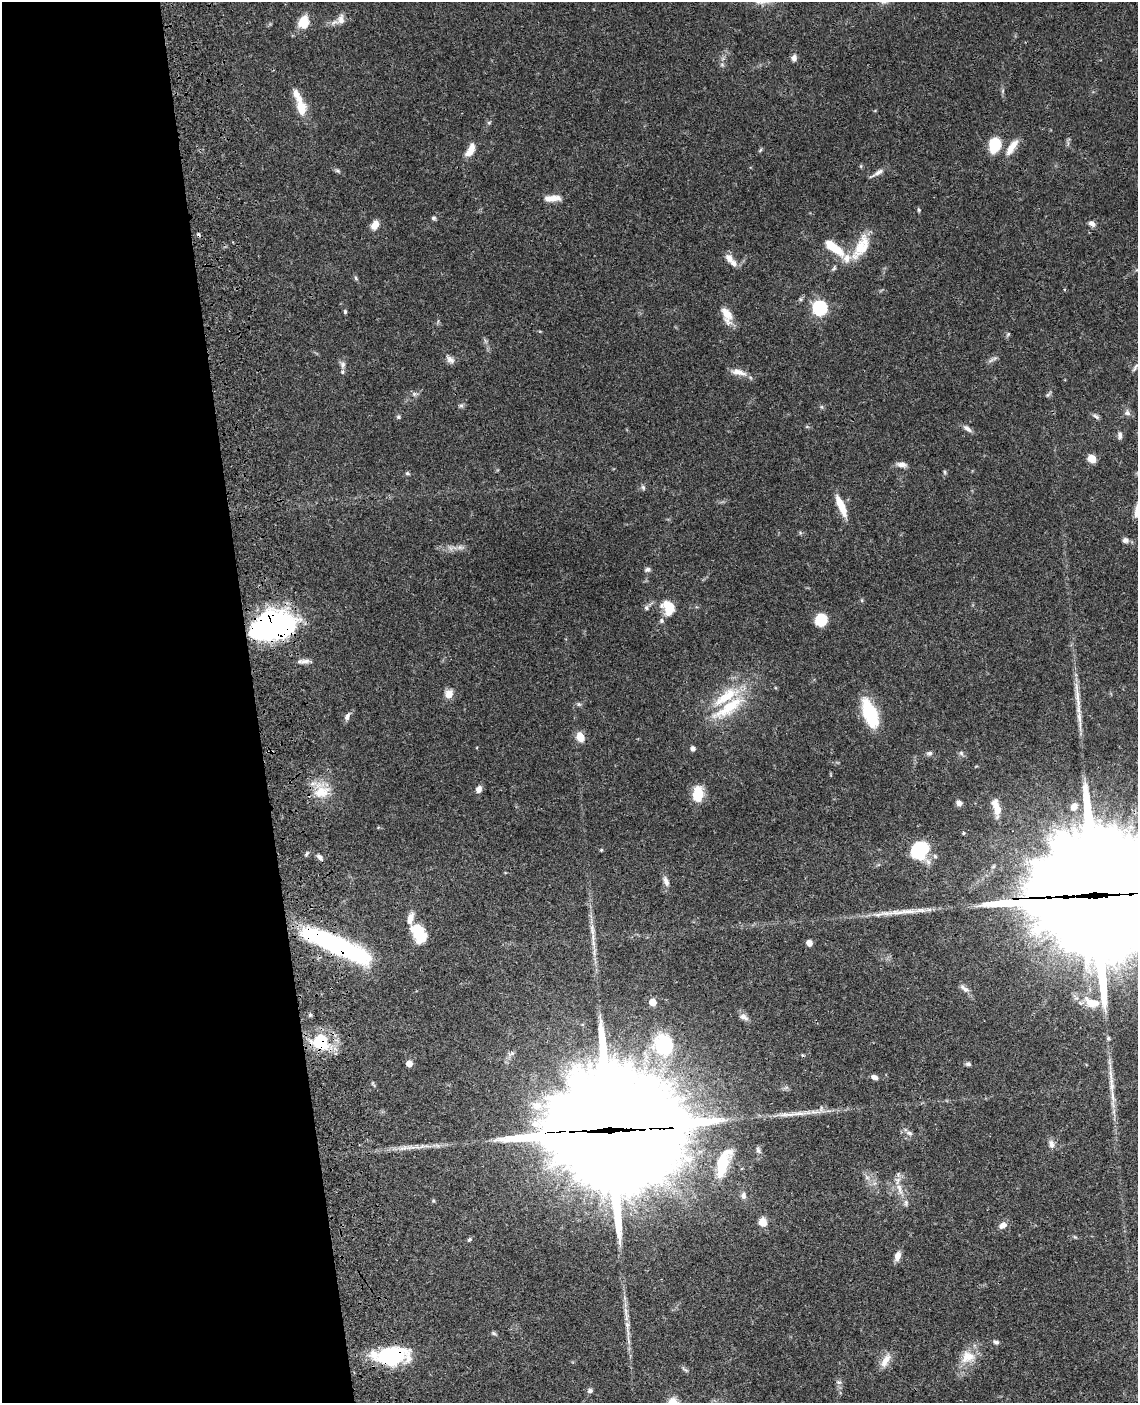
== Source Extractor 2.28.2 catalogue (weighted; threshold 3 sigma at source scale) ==
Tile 5 of 4 x 3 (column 1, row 2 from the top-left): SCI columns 119-1254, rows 1657-3057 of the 4780 x 4613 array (HDU 1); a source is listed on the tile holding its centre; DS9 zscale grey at full resolution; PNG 1140 x 1405 px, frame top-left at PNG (2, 2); no overlay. Shown black and unused: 22% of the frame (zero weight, under 3 of 4 exposures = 6% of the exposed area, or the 3 px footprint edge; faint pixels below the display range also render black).
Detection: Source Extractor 2.28.2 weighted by HDU 2 'WHT'; one run over the whole footprint, this tile lists its part. Background 0.0453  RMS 0.0029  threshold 0.0129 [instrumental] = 3 sigma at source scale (4.5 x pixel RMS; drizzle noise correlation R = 1.50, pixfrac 1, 0.05/0.05 arcsec/px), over >= 5 px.
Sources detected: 140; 6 inside a brighter object's white glare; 2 cosmic-ray / hot-pixel residue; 3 long thin detections or spike segments (spike, bleed or trail) — not listed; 11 inside a brighter listed object's ellipse — not listed separately; the other 118 listed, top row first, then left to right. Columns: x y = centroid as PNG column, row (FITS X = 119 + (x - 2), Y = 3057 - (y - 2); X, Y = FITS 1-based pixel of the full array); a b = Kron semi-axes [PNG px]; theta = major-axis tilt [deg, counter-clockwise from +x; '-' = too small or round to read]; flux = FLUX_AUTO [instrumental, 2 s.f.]
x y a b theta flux
341 19 15 10 83 2
303 22 14 11 69 5.3
794 58 8 6 80 1.1
722 65 6 4 -19 0.43
301 107 23 9 -75 6.8
489 122 6 4 19 0.37
995 145 18 13 72 7
1012 147 24 8 56 3.4
470 150 17 8 61 3.2
760 150 7 3 53 0.39
337 171 7 5 -33 0.54
877 173 22 5 31 1.4
552 198 19 7 3 3
919 210 6 4 -73 0.38
434 218 7 5 0 0.5
1092 223 9 7 -38 1.1
375 225 12 8 63 2.2
834 247 27 9 -38 7.9
861 247 38 15 61 7.7
729 258 12 8 -55 1.9
834 268 9 4 65 0.53
356 278 6 5 - 0.46
820 308 7 6 - 52
345 311 5 4 - 0.45
727 315 23 11 -69 3.8
1008 334 7 4 46 0.41
450 360 12 8 -39 1.3
991 360 9 4 37 0.75
343 365 10 7 89 1.1
1135 367 14 4 57 0.86
738 372 21 8 -15 2.4
414 394 7 6 - 0.66
1048 394 10 4 53 0.51
461 405 6 5 - 0.55
822 407 6 4 -71 0.38
1127 413 8 8 - 1.1
1096 416 11 4 -32 0.73
398 417 5 5 - 0.49
967 428 13 6 -36 1.2
1120 435 10 6 89 1
1092 459 7 6 - 4.1
901 464 13 6 -9 1.6
945 472 6 4 -89 0.4
407 473 6 4 -15 0.46
643 487 8 5 -63 0.56
841 506 27 7 -67 5
1137 510 18 7 78 2.4
1125 540 9 8 - 1
460 547 10 6 -8 1.1
647 569 7 6 - 0.69
862 600 6 4 72 0.33
669 606 18 12 -26 5.2
646 608 7 5 -89 0.6
661 620 6 6 - 0.61
821 620 11 11 - 7.2
275 626 38 24 6 69
305 661 18 5 -2 1.4
449 694 10 9 - 2.4
579 704 7 5 -20 0.55
728 708 54 15 35 13
870 714 30 13 -69 15
347 716 11 6 64 1.1
580 737 9 7 -72 4.1
693 749 4 4 - 1.2
929 753 9 6 11 0.74
961 753 8 4 -46 0.61
479 789 7 6 - 1.5
322 792 23 14 16 6
698 794 17 11 85 6.1
959 803 7 6 - 1.1
1074 807 9 8 - 1.9
996 808 20 8 -75 3.8
963 833 4 4 - 0.32
920 848 21 13 16 12
601 850 4 4 - 0.3
307 853 7 4 59 0.46
935 856 6 5 - 0.48
320 857 9 6 -44 0.95
666 881 13 6 -71 1.5
1094 901 80 59 -73 5200
418 931 17 12 -40 8.9
593 938 16 5 -88 1.9
809 943 6 5 - 1.6
337 946 79 16 -24 49
964 989 16 6 -37 1.4
652 1002 5 5 - 4.5
1092 1003 23 12 -20 5
310 1014 6 5 - 0.45
744 1017 13 8 -32 1.4
321 1041 17 16 - 14
664 1044 26 23 -78 17
409 1063 5 5 - 2.7
968 1064 7 5 -6 0.66
874 1077 9 5 -26 1
373 1084 10 3 -55 0.4
1112 1085 29 7 -86 3.9
610 1130 58 40 -1 8800
909 1133 9 6 -23 0.96
1051 1144 12 7 -77 1.3
411 1147 22 6 5 2.6
723 1164 33 12 72 11
867 1177 7 4 0 0.64
900 1189 19 7 -74 2.7
743 1195 9 6 -87 1
433 1201 5 4 - 0.33
763 1222 7 6 - 4.6
1003 1225 10 7 36 1.7
469 1239 7 5 48 0.49
898 1256 10 6 76 2.2
627 1326 18 6 -84 2.1
493 1333 7 4 -27 0.48
996 1342 8 5 -19 0.75
392 1356 34 17 6 23
968 1357 21 16 22 5.3
885 1360 22 9 59 2.9
685 1370 12 3 -41 0.52
839 1382 8 6 -19 0.7
590 1391 7 6 - 0.73
Overlapping masked pixels (flux is a lower limit): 6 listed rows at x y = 275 626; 1094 901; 337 946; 321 1041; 610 1130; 392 1356
Isophote crosses this tile's border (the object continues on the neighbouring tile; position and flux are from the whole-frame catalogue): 2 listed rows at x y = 1137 510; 1094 901